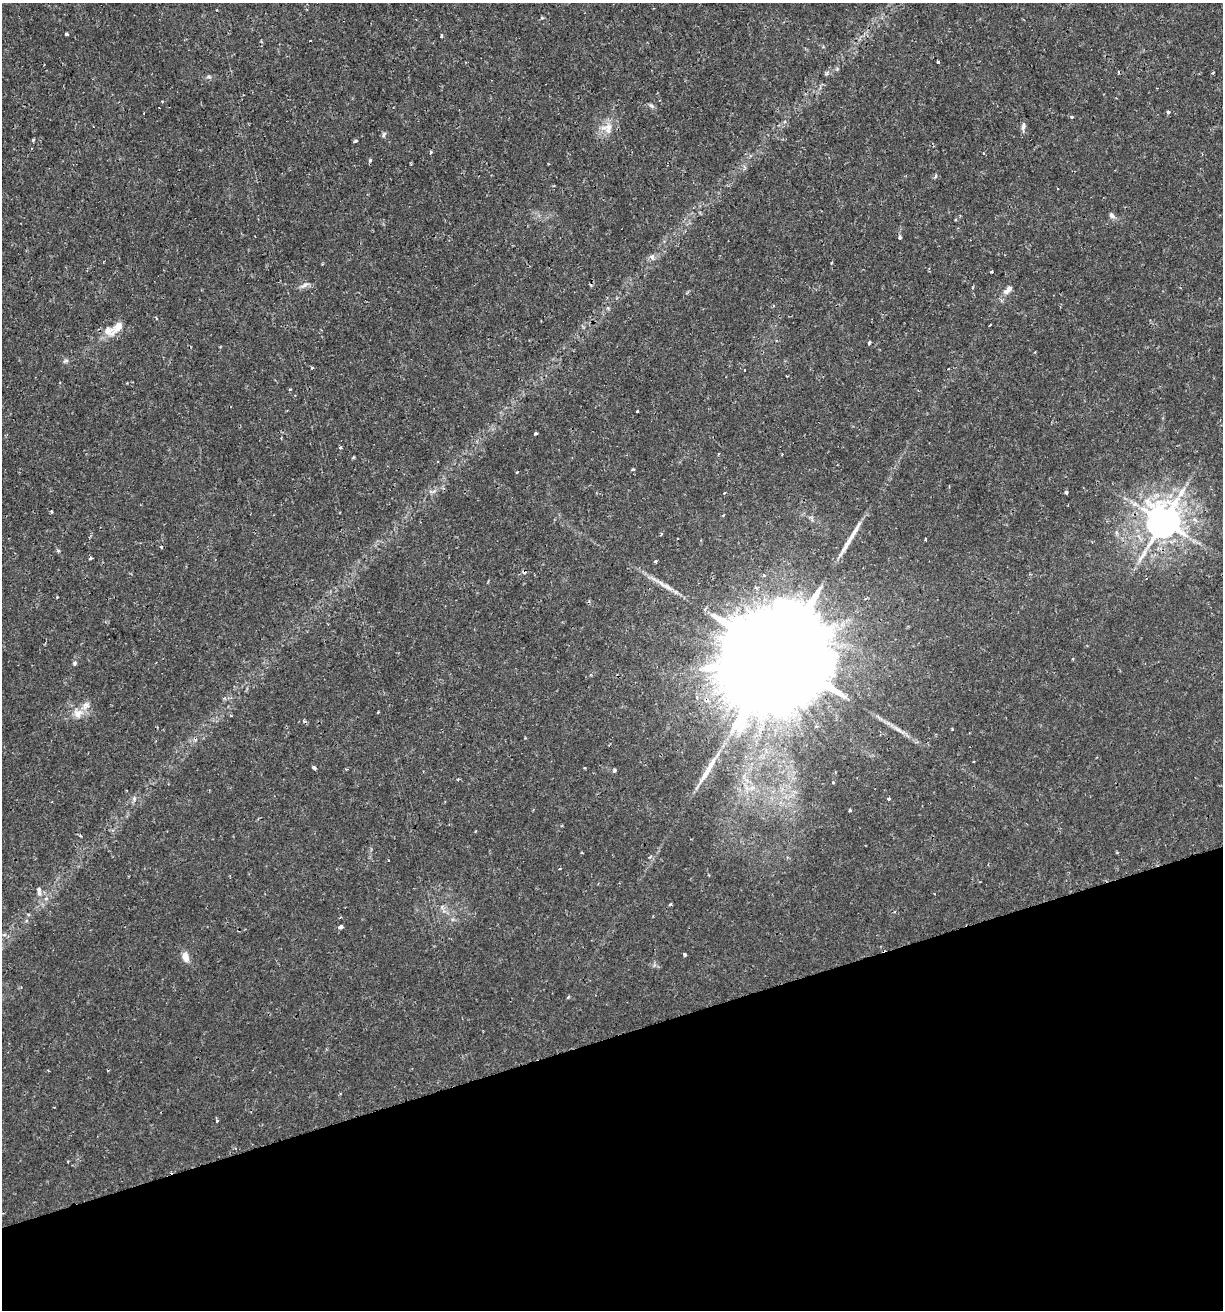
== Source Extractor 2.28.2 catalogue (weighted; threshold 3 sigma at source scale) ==
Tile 14 of 4 x 4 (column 2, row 4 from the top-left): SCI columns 1276-2496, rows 3-1310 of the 5044 x 5237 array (HDU 1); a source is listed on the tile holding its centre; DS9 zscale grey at full resolution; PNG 1225 x 1312 px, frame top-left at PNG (2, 3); no overlay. Shown black and unused: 21% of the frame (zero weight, under 2 of 3 exposures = <1% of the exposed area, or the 3 px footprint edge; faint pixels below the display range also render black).
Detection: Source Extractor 2.28.2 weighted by HDU 2 'WHT'; one run over the whole footprint, this tile lists its part. Background 0.01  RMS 0.0013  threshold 0.0059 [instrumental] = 3 sigma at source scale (4.5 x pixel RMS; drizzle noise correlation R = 1.50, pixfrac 1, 0.0396/0.0396 arcsec/px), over >= 5 px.
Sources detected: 85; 6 cosmic-ray / hot-pixel residue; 4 long thin detections or spike segments (spike, bleed or trail) — not listed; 3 inside a brighter listed object's ellipse — not listed separately; the other 72 listed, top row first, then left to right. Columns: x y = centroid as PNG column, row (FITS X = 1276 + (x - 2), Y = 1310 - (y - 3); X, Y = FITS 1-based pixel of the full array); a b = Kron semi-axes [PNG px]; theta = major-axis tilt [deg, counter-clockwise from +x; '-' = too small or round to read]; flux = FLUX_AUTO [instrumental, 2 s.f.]
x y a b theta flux
542 18 4 4 - 0.19
67 34 4 3 - 0.25
441 36 4 3 - 0.2
310 41 3 2 - 0.097
938 62 3 3 - 0.14
827 73 7 3 54 0.24
1213 73 3 3 - 0.17
209 77 7 4 -1 0.25
162 101 3 3 - 0.13
651 106 7 5 -22 0.31
1168 112 3 3 - 0.5
1023 127 14 4 83 0.4
608 128 17 16 - 1.8
384 134 8 5 71 0.27
33 140 3 3 - 0.21
356 141 4 3 - 0.31
431 152 4 3 - 0.18
370 160 3 3 - 0.27
935 176 5 3 - 0.27
554 186 4 3 - 0.11
1112 216 8 6 -53 0.46
900 238 3 3 - 0.45
652 257 7 7 - 0.53
991 272 4 3 - 0.29
304 285 15 5 24 0.55
1008 290 16 7 44 0.77
608 308 6 4 -71 0.17
990 325 3 2 - 0.12
118 327 20 8 48 1.6
869 342 4 3 - 0.23
66 361 8 4 8 0.26
312 368 5 3 - 0.13
744 370 2 2 - 0.17
637 411 3 3 - 0.18
535 434 3 3 - 0.64
341 448 4 3 - 0.25
633 469 4 3 - 0.19
1066 492 3 3 - 0.31
724 493 3 2 - 0.1
51 512 4 3 - 0.16
1163 522 11 9 64 310
925 539 3 3 - 0.19
161 547 4 3 - 0.17
59 550 5 3 - 0.17
90 558 3 3 - 0.67
656 561 3 3 - 0.23
764 575 4 3 - 0.27
57 597 3 3 - 0.15
777 653 56 25 -78 7600
75 663 5 5 - 0.21
378 712 3 2 - 0.11
78 713 15 14 - 1.6
952 729 3 3 - 0.14
314 768 3 3 - 0.43
585 768 3 2 - 0.13
615 770 5 4 - 0.22
458 779 4 3 - 0.12
833 782 3 3 - 0.17
889 799 5 4 - 0.16
850 810 3 3 - 0.22
80 836 5 3 - 0.14
1117 853 4 3 - 0.12
650 856 5 3 - 0.17
560 868 3 2 - 0.16
39 893 9 7 -81 0.47
670 904 5 3 - 0.15
444 911 6 5 - 0.38
340 927 4 3 - 0.95
684 955 3 3 - 0.36
185 957 12 8 -71 1.1
568 997 4 3 - 0.18
217 1120 5 2 - 0.23
Overlapping masked pixels (flux is a lower limit): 2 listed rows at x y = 1163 522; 777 653
Unlisted compact peaks at least as high as the median listed source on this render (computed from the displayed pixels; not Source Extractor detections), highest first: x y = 134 799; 1071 117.